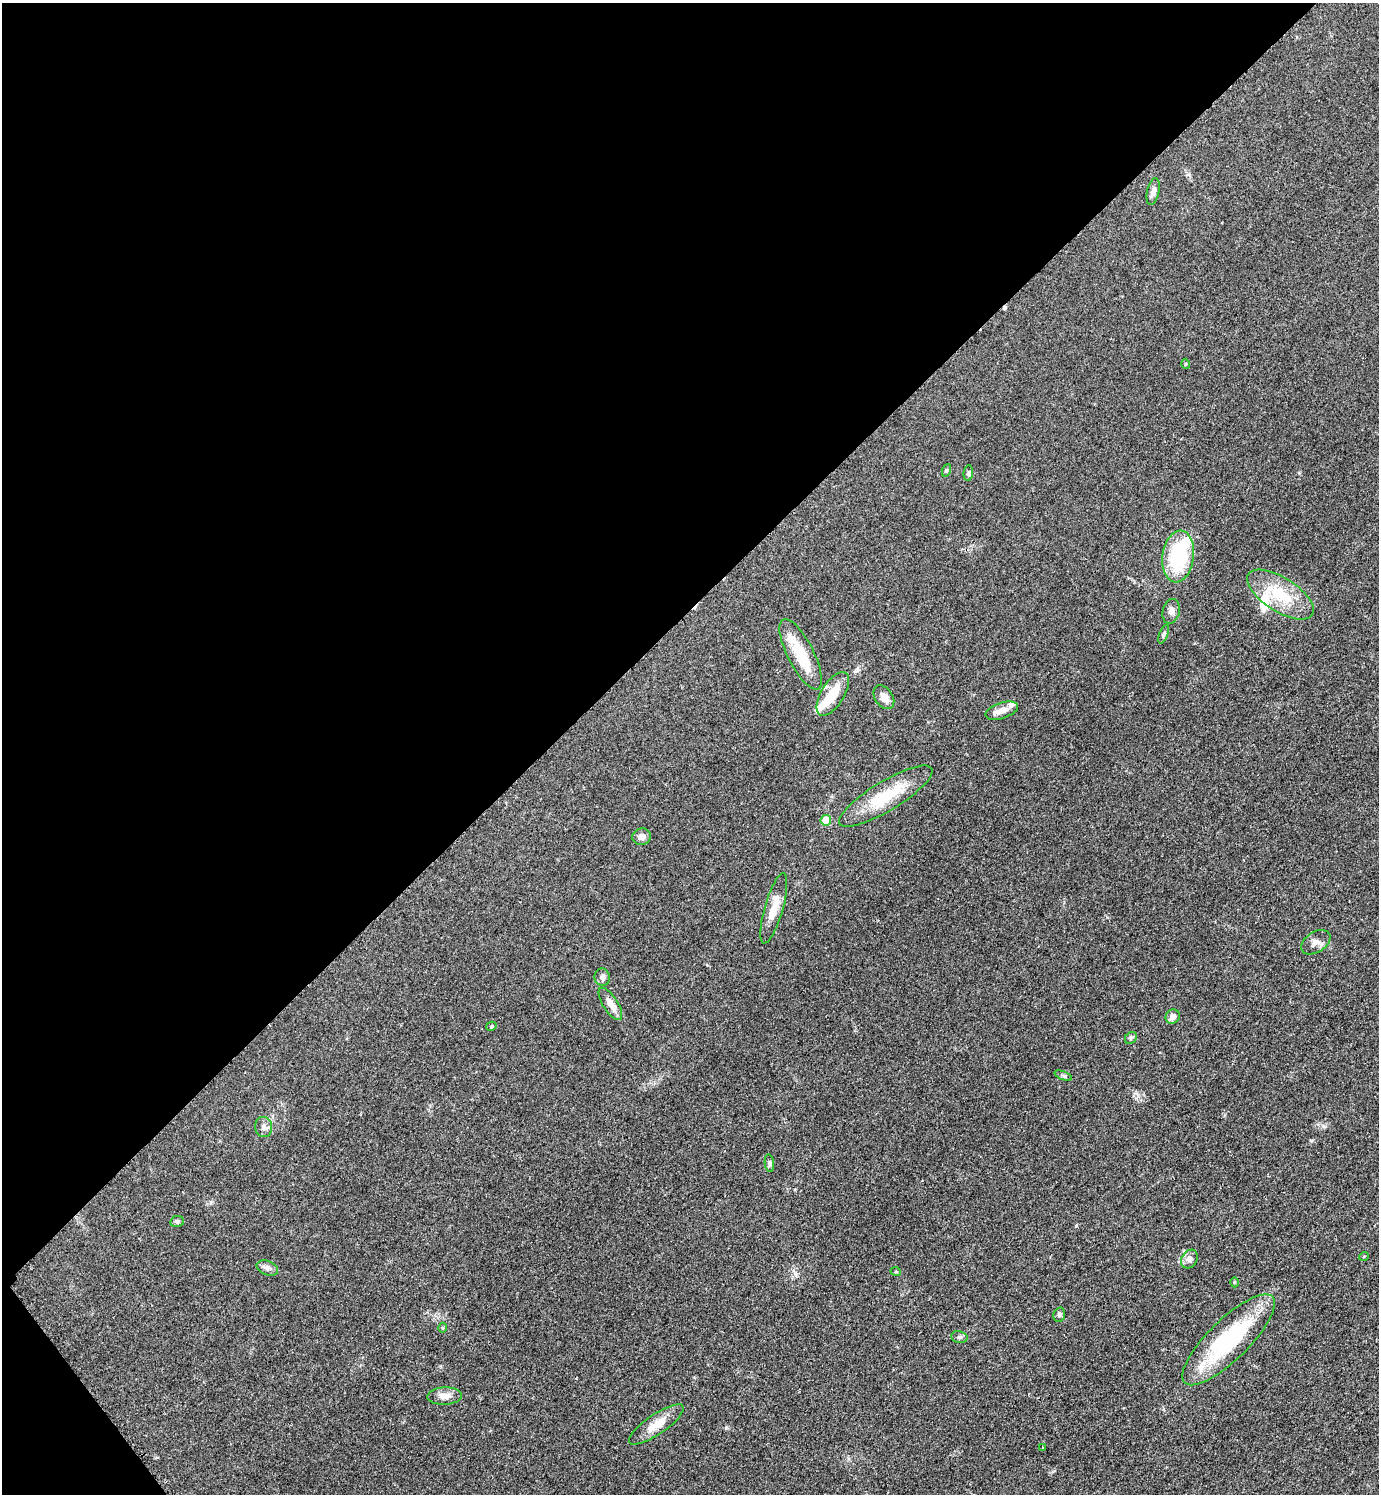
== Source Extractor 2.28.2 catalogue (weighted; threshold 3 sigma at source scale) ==
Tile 5 of 4 x 4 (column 1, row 2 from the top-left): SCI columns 313-1689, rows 2991-4482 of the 5988 x 5990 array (HDU 1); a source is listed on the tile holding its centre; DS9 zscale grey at full resolution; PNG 1381 x 1496 px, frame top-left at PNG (2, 3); each listed source drawn as its Kron ellipse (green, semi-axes under 4 px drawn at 4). Shown black and unused: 42% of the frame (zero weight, under 2 of 3 exposures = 1% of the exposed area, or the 3 px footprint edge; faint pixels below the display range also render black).
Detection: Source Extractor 2.28.2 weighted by HDU 2 'WHT'; one run over the whole footprint, this tile lists its part. Background 0.0801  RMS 0.0074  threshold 0.0331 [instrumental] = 3 sigma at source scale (4.5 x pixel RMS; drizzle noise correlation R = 1.50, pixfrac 1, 0.05/0.05 arcsec/px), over >= 5 px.
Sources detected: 44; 1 cosmic-ray / hot-pixel residue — neither listed nor drawn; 5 inside a brighter listed object's ellipse — not listed separately; the other 38 listed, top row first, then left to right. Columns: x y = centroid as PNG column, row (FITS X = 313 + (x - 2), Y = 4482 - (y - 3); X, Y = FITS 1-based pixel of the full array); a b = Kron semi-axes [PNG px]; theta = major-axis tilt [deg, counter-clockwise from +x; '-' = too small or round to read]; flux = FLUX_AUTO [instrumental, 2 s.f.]
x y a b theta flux
1153 192 13 6 78 3.8
1185 364 5 3 - 0.69
947 470 6 4 71 1.1
968 473 8 4 85 1.4
1178 556 26 15 82 51
1280 595 38 17 -33 29
1171 611 12 8 77 3.5
1164 634 10 4 68 1.5
801 654 39 13 -63 26
833 694 24 11 58 18
884 697 13 9 -55 5.8
1002 711 17 8 18 6
886 796 54 15 31 33
826 820 5 5 - 16
642 837 9 8 - 3.9
774 908 36 9 74 12
1316 942 16 10 34 4.6
602 977 9 7 -80 2.9
610 1004 19 7 -58 6.3
1173 1017 7 7 - 3.9
491 1026 5 4 - 0.8
1131 1038 6 5 - 1.3
1063 1076 9 3 -21 1.1
264 1127 10 8 -84 3.2
769 1163 9 4 -83 1.5
177 1221 7 5 12 1.8
1364 1256 5 3 - 0.55
1189 1259 10 7 57 3.3
267 1268 11 7 -21 3
896 1272 5 3 - 0.64
1234 1282 5 3 - 0.69
1059 1315 7 5 76 1.7
442 1328 5 3 - 0.76
959 1337 8 6 -12 1.9
1229 1340 61 20 44 74
445 1396 17 8 3 6.1
656 1425 32 10 34 11
1042 1448 4 2 - 0.62